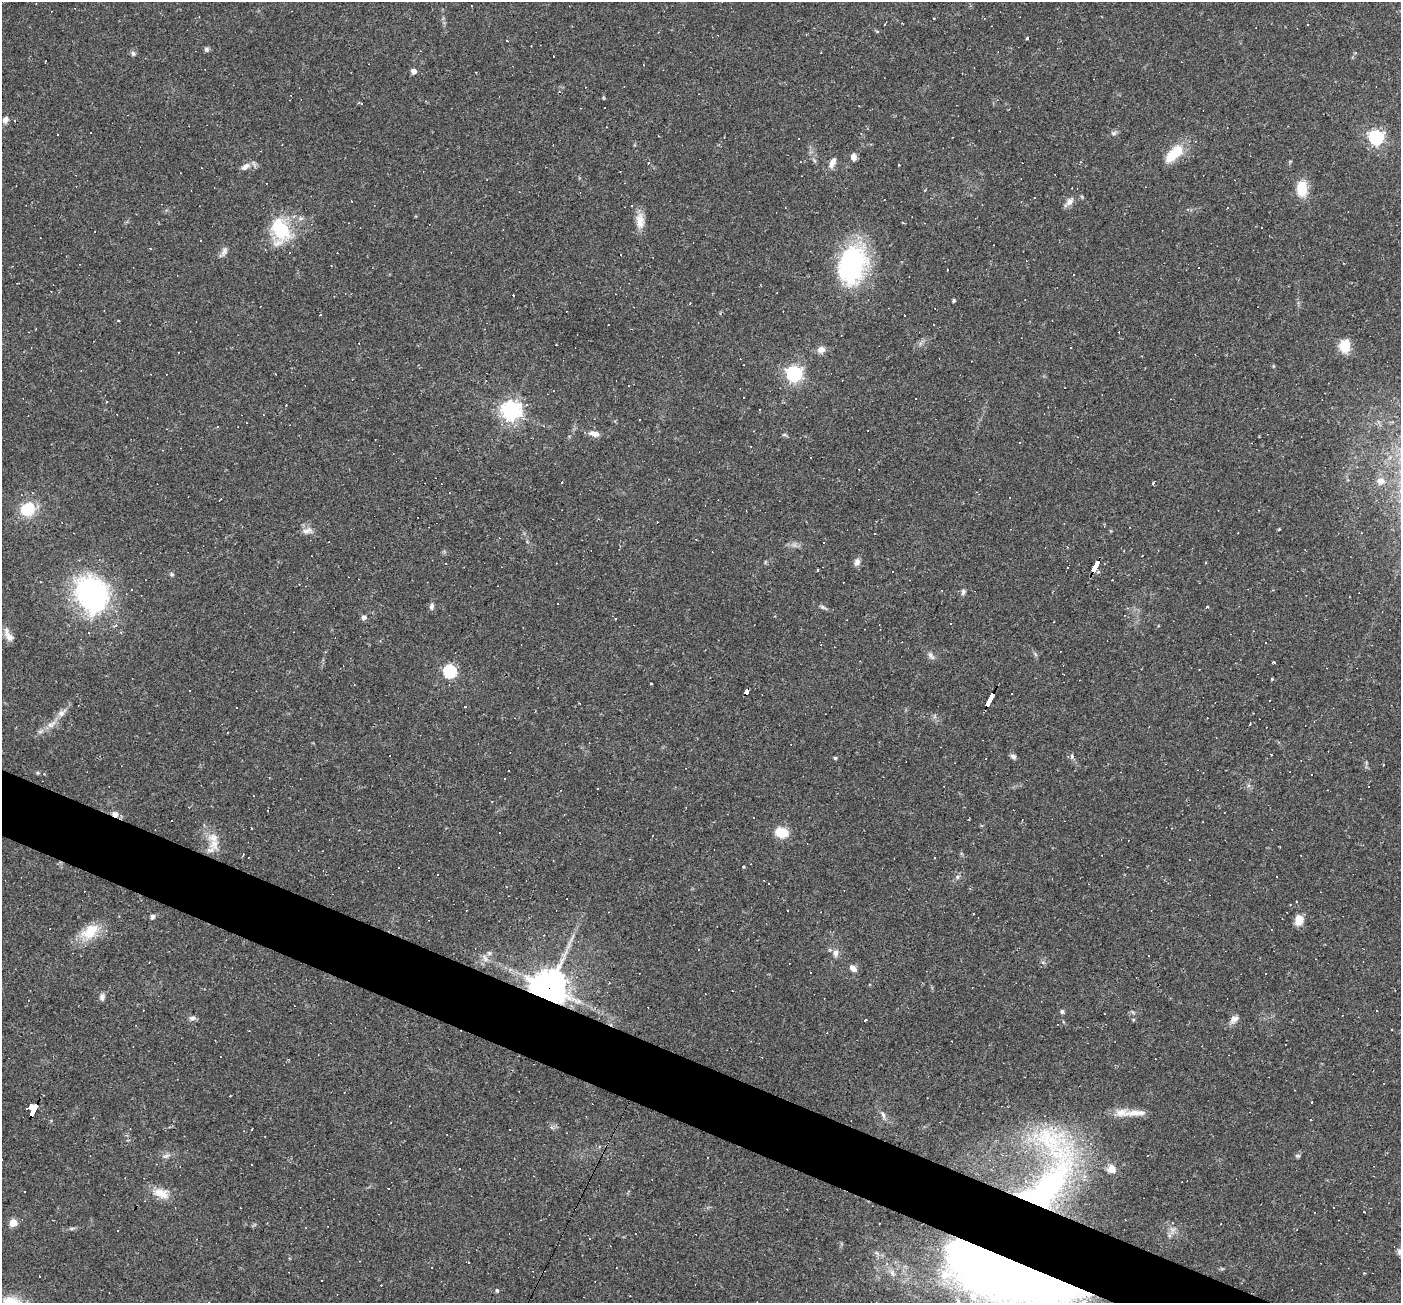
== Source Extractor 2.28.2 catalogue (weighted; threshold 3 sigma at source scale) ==
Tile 6 of 4 x 4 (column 2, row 2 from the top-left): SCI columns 1400-2798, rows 2873-4173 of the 5597 x 5610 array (HDU 1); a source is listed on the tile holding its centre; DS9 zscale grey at full resolution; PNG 1403 x 1305 px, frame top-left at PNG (2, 2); no overlay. Shown black and unused: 4% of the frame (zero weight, under 2 of 3 exposures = <1% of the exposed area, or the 3 px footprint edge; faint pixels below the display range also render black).
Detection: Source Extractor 2.28.2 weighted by HDU 2 'WHT'; one run over the whole footprint, this tile lists its part. Background 0.0362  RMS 0.0048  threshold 0.0215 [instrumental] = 3 sigma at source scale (4.5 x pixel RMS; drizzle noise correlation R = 1.50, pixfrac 1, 0.05/0.05 arcsec/px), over >= 5 px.
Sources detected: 249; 2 inside a brighter object's white glare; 107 cosmic-ray / hot-pixel residue — not listed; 4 inside a brighter listed object's ellipse — not listed separately; the other 136 listed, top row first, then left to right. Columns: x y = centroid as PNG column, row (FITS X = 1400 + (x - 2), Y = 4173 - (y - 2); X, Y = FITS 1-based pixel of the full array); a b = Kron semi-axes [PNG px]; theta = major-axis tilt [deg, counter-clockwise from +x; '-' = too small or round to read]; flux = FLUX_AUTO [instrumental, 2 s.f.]
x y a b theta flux
934 18 3 2 - 0.34
885 24 4 2 - 0.33
1308 25 3 2 - 0.35
1027 38 3 3 - 2.8
531 46 2 2 - 0.27
207 49 6 6 - 1.2
133 53 8 5 -63 1
1356 53 4 4 - 0.53
414 71 4 4 - 3.2
5 120 8 6 71 1.8
1114 133 7 5 21 1.1
57 134 3 3 - 0.66
1376 137 6 6 - 120
1174 153 26 12 43 13
854 157 6 5 - 3.3
648 163 4 3 - 0.58
832 163 13 7 64 3.2
245 166 13 7 31 2.7
1302 189 20 13 90 9
925 190 3 3 - 0.39
1034 198 3 2 - 0.89
351 201 3 2 - 0.67
1069 202 14 7 48 2.9
301 218 7 4 18 0.96
640 221 18 11 -82 5.1
280 230 34 22 -76 23
224 251 14 6 67 1.9
851 265 36 24 77 77
947 270 3 2 - 0.7
953 300 3 3 - 1
690 303 3 2 - 0.29
118 320 3 2 - 0.38
1344 346 14 11 82 9.2
821 349 10 8 20 3
794 374 6 6 - 150
106 401 3 3 - 0.87
286 405 2 2 - 0.29
760 410 3 2 - 0.27
511 411 7 7 - 270
263 415 3 2 - 0.37
639 420 3 2 - 0.31
594 434 14 7 -14 3.1
784 435 6 4 18 0.65
980 479 2 2 - 0.28
1380 481 10 8 -10 2.6
562 482 3 3 - 0.39
1154 483 3 3 - 2.9
28 509 8 7 - 24
1279 529 3 3 - 0.56
307 531 15 6 9 2.4
696 539 3 2 - 0.3
824 543 3 2 - 0.3
857 562 10 8 72 2
445 564 3 2 - 0.51
1095 567 12 4 61 120
818 570 3 3 - 1.7
172 574 6 5 - 0.74
963 592 8 6 81 1.3
92 594 33 26 -61 99
432 606 10 6 84 1.3
823 607 9 5 -28 1
1207 607 3 3 - 3.4
364 617 6 5 - 1.4
615 618 3 2 - 0.51
951 623 3 2 - 0.87
89 633 3 2 - 0.31
8 635 20 7 -64 3.6
1266 642 3 3 - 0.65
931 656 13 5 -53 1.7
1274 662 3 2 - 0.55
450 671 6 6 - 77
746 691 6 4 60 42
989 700 13 3 63 170
1270 701 3 2 - 0.67
579 703 3 2 - 0.37
236 707 2 2 - 0.41
61 713 12 7 35 2.7
51 724 16 7 31 3.7
227 733 2 2 - 0.33
1271 754 3 3 - 2.6
389 756 3 3 - 1.3
1013 756 7 6 - 1.3
1072 756 7 5 -72 1
835 758 4 4 - 0.61
38 773 6 4 -18 0.57
44 774 4 3 - 0.49
269 777 3 2 - 0.32
1368 786 2 2 - 0.34
115 814 9 7 -31 2.7
252 828 2 2 - 0.48
782 832 10 7 -2 15
214 844 17 14 86 6.6
935 858 3 3 - 0.75
744 867 3 2 - 0.56
957 877 6 4 89 0.87
1277 877 2 2 - 0.46
1296 901 3 2 - 0.37
152 917 6 5 - 1.2
1299 920 10 8 77 6.1
90 931 26 16 42 12
489 953 6 6 - 1.2
836 953 9 7 -81 2.2
1148 956 3 2 - 0.42
485 958 12 6 -54 2.1
853 968 8 6 -44 2.9
549 988 11 10 - 1000
102 997 8 6 83 1.9
1062 1011 6 5 - 0.8
192 1018 9 5 0 1.4
1234 1019 12 7 39 2.7
865 1021 3 3 - 1.9
951 1041 2 2 - 0.37
1312 1102 3 3 - 0.81
33 1110 14 4 65 110
1136 1113 37 8 3 7.4
883 1115 12 5 -72 1.6
252 1129 3 3 - 1.4
166 1156 12 5 21 1.5
1298 1156 7 5 6 0.79
2 1159 3 2 - 0.76
1044 1189 165 59 69 240
161 1193 22 12 -20 6.8
1334 1207 3 2 - 0.41
1364 1212 3 2 - 0.61
13 1223 5 5 - 11
879 1223 3 2 - 0.59
1172 1223 4 3 - 0.37
72 1228 7 4 18 0.77
590 1238 3 2 - 0.56
1400 1252 9 9 - 2.3
359 1261 3 2 - 0.25
468 1262 2 2 - 0.48
991 1262 75 59 -16 430
321 1280 3 3 - 0.84
497 1290 5 4 - 0.68
1089 1295 9 9 - 4
Overlapping masked pixels (flux is a lower limit): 9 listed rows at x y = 1095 567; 746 691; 989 700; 115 814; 549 988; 33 1110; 1044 1189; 991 1262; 1089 1295
Isophote crosses this tile's border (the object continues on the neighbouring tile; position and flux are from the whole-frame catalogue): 3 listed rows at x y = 2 1159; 1400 1252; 991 1262
Unlisted compact peaks at least as high as the median listed source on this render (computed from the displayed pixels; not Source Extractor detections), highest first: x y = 651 683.